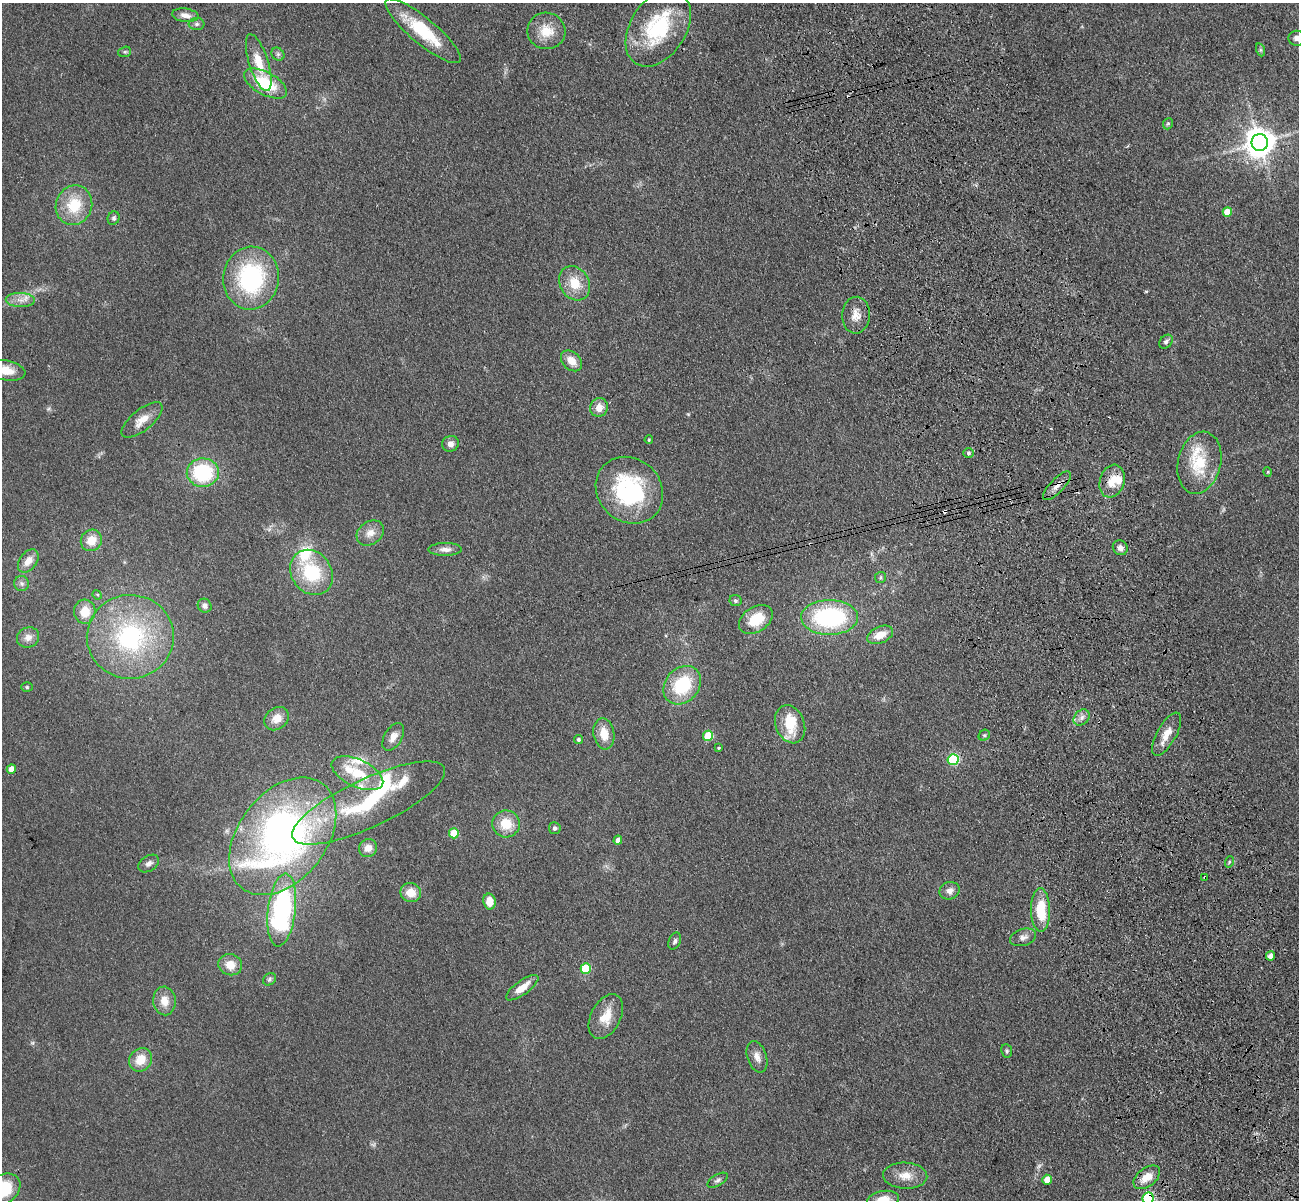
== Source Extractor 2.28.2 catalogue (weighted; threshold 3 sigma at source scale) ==
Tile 6 of 4 x 4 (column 2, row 2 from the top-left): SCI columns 1412-2708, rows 2702-3899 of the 5417 x 5283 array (HDU 1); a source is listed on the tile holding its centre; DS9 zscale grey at full resolution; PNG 1301 x 1202 px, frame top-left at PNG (2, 3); each listed source drawn as its Kron ellipse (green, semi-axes under 4 px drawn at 4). Shown black and unused: <1% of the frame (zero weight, under 3 of 4 exposures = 6% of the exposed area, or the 3 px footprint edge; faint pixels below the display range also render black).
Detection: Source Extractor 2.28.2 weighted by HDU 2 'WHT'; one run over the whole footprint, this tile lists its part. Background 0.0592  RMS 0.0062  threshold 0.0277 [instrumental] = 3 sigma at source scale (4.5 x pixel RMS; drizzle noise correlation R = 1.50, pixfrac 1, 0.05/0.05 arcsec/px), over >= 5 px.
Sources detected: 117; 2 too faint to see at this stretch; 2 inside a brighter object's white glare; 3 cosmic-ray / hot-pixel residue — neither listed nor drawn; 10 inside a brighter listed object's ellipse — not listed separately; the other 100 listed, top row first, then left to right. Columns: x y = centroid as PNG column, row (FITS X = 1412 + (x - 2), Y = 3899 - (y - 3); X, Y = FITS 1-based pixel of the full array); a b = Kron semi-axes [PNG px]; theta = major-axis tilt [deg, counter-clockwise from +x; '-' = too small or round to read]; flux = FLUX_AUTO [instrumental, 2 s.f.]
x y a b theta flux
185 15 13 6 -8 4.5
197 24 8 6 0 1.7
658 28 42 28 57 51
423 31 48 13 -40 33
546 31 19 18 - 13
1297 38 8 7 - 3.7
1261 50 6 4 -71 0.97
125 52 6 5 - 1.1
278 54 7 6 - 1.4
259 63 30 9 -72 13
265 84 23 11 -29 26
1168 124 6 4 67 1
1260 142 8 8 - 960
74 205 20 18 67 22
1227 212 5 4 - 12
114 218 7 5 65 1.5
251 278 31 28 82 79
575 283 18 14 -59 15
20 300 14 7 -2 4.6
856 315 18 14 86 7.5
1166 342 8 6 47 2
571 361 12 8 -43 7.5
6 370 20 10 -11 9.3
599 407 9 8 - 6.3
142 420 25 10 39 8.9
649 440 4 3 - 0.69
450 444 8 8 - 3.5
968 453 5 4 - 0.98
1199 463 31 21 76 26
1268 472 5 3 - 0.58
203 473 16 14 3 48
1112 481 17 12 73 10
1057 486 18 7 47 4.7
629 490 36 31 -44 70
370 533 15 11 37 6.4
91 540 11 10 - 9.5
1120 548 8 7 - 2.7
445 549 17 6 1 3.9
28 561 13 8 54 5.6
311 572 24 20 -54 37
880 577 5 5 - 1
22 583 7 7 - 1.9
97 595 5 4 - 0.73
735 601 6 5 - 1.2
205 606 7 6 - 2.7
85 612 12 10 88 12
830 617 28 17 0 78
756 619 18 12 33 18
880 635 14 8 23 8.5
28 637 11 10 - 4.6
130 637 43 42 - 95
682 685 21 17 48 35
27 687 6 5 - 0.97
1082 717 9 7 47 3
277 719 13 10 37 7.6
790 724 20 14 -69 17
604 734 16 10 -82 10
1167 734 24 9 61 8.3
984 735 6 5 - 0.96
708 736 5 5 - 25
393 737 15 8 59 5.2
578 739 4 4 - 1.4
718 748 3 3 - 0.64
953 760 5 5 - 60
11 769 5 4 - 6.7
357 773 28 13 -25 21
369 803 83 24 25 61
506 824 14 13 - 13
555 828 6 6 - 1.6
454 833 5 5 - 18
283 836 66 44 52 300
618 840 4 4 - 5.1
368 848 9 8 - 5.4
1229 862 6 3 72 0.86
149 863 11 7 34 2.9
1205 878 4 3 - 4.5
949 891 10 8 23 4.2
411 893 10 9 - 8.7
489 902 8 6 -79 8.9
282 910 36 14 83 110
1041 910 22 9 -89 23
1023 937 13 8 16 3.5
675 941 9 6 66 1.8
1270 956 4 4 - 3.9
230 965 12 10 -16 8.2
586 968 5 5 - 30
270 979 7 5 35 1.3
522 988 19 7 36 8.8
164 1001 14 11 -86 7.7
606 1017 24 15 62 12
1007 1051 7 5 -82 1.2
757 1057 16 9 -71 4.9
141 1060 12 10 48 11
905 1176 22 13 -3 9.3
1147 1177 15 9 39 9.1
718 1180 11 5 31 1.7
1047 1180 5 4 - 9.6
2 1190 19 14 33 30
1148 1198 6 5 - 61
883 1200 16 8 9 9.1
Overlapping masked pixels (flux is a lower limit): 5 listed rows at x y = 856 315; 1057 486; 1205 878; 1147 1177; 1148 1198
Isophote crosses this tile's border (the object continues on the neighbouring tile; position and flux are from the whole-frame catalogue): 5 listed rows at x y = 1297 38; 6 370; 2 1190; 1148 1198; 883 1200